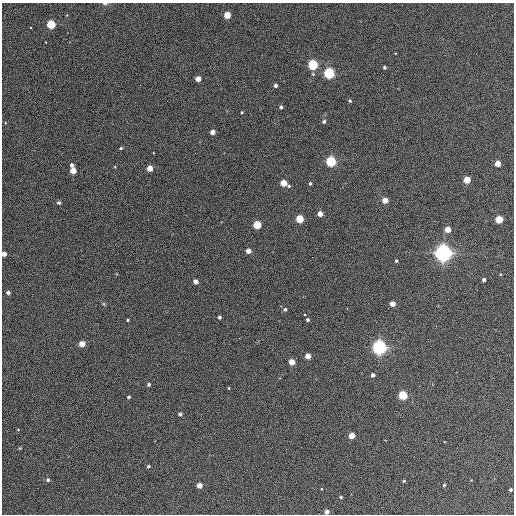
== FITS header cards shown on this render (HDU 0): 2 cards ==
NAXIS1  =                  512 / Axis length
NAXIS2  =                  512 / Axis length

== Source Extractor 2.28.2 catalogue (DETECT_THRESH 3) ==
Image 512 x 512 px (HDU 0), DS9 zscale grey, 1 PNG px = 1 image px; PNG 516 x 516 px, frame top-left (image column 1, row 512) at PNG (2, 3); no overlay
Background 400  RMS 22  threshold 64.6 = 3 sigma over >= 5 px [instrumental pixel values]
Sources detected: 69; all 69 listed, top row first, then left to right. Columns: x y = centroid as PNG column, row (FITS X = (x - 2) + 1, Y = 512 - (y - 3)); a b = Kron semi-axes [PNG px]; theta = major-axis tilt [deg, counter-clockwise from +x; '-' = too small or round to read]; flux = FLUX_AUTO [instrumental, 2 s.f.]
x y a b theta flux
105 3 7 3 -1 2600
227 15 4 4 - 33000
51 24 5 4 - 88000
31 28 3 3 - 2500
46 42 3 2 - 1900
313 65 5 5 - 160000
384 67 3 3 - 2800
329 73 5 5 - 210000
198 79 4 4 - 17000
275 85 3 3 - 4100
350 101 4 3 - 2300
281 107 4 4 - 3400
242 112 3 3 - 1500
324 121 4 4 - 3100
212 132 4 4 - 12000
121 148 4 3 - 1700
154 153 3 2 - 2300
331 161 5 5 - 190000
498 164 4 4 - 22000
72 165 4 3 - 5400
115 167 4 3 - 1100
150 168 4 4 - 22000
73 171 4 4 - 26000
467 180 4 4 - 42000
283 183 4 4 - 35000
310 183 4 3 - 2400
289 186 4 3 - 2000
385 200 4 4 - 21000
59 203 4 4 - 2900
320 214 4 4 - 15000
300 219 4 4 - 63000
499 219 4 4 - 51000
257 225 4 4 - 70000
448 229 4 4 - 27000
248 251 4 4 - 13000
443 253 6 6 - 950000
4 254 4 4 - 11000
396 261 3 3 - 2100
500 274 4 3 - 1100
484 280 4 3 - 5300
195 281 4 4 - 9100
8 292 4 3 - 3800
104 304 6 4 -71 1800
392 304 4 4 - 18000
285 309 5 4 - 3000
219 317 3 3 - 3400
128 320 3 2 - 1700
307 320 3 3 - 3400
82 344 4 4 - 25000
379 347 5 5 - 640000
308 356 4 4 - 19000
292 362 4 4 - 24000
373 375 4 3 - 5800
149 384 3 3 - 3200
229 388 4 3 - 1100
403 395 4 4 - 110000
129 397 3 3 - 2600
180 414 4 4 - 3500
18 430 3 2 - 1000
352 436 4 4 - 28000
20 448 4 3 - 1400
148 466 4 3 - 2300
48 480 4 4 - 2800
404 481 4 3 - 1600
199 485 4 4 - 16000
444 485 3 3 - 2100
511 489 3 3 - 2400
341 497 4 3 - 2200
327 512 4 4 - 8600
At the frame edge (FLAGS 8, measured only in part): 3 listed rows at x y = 105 3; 4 254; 327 512